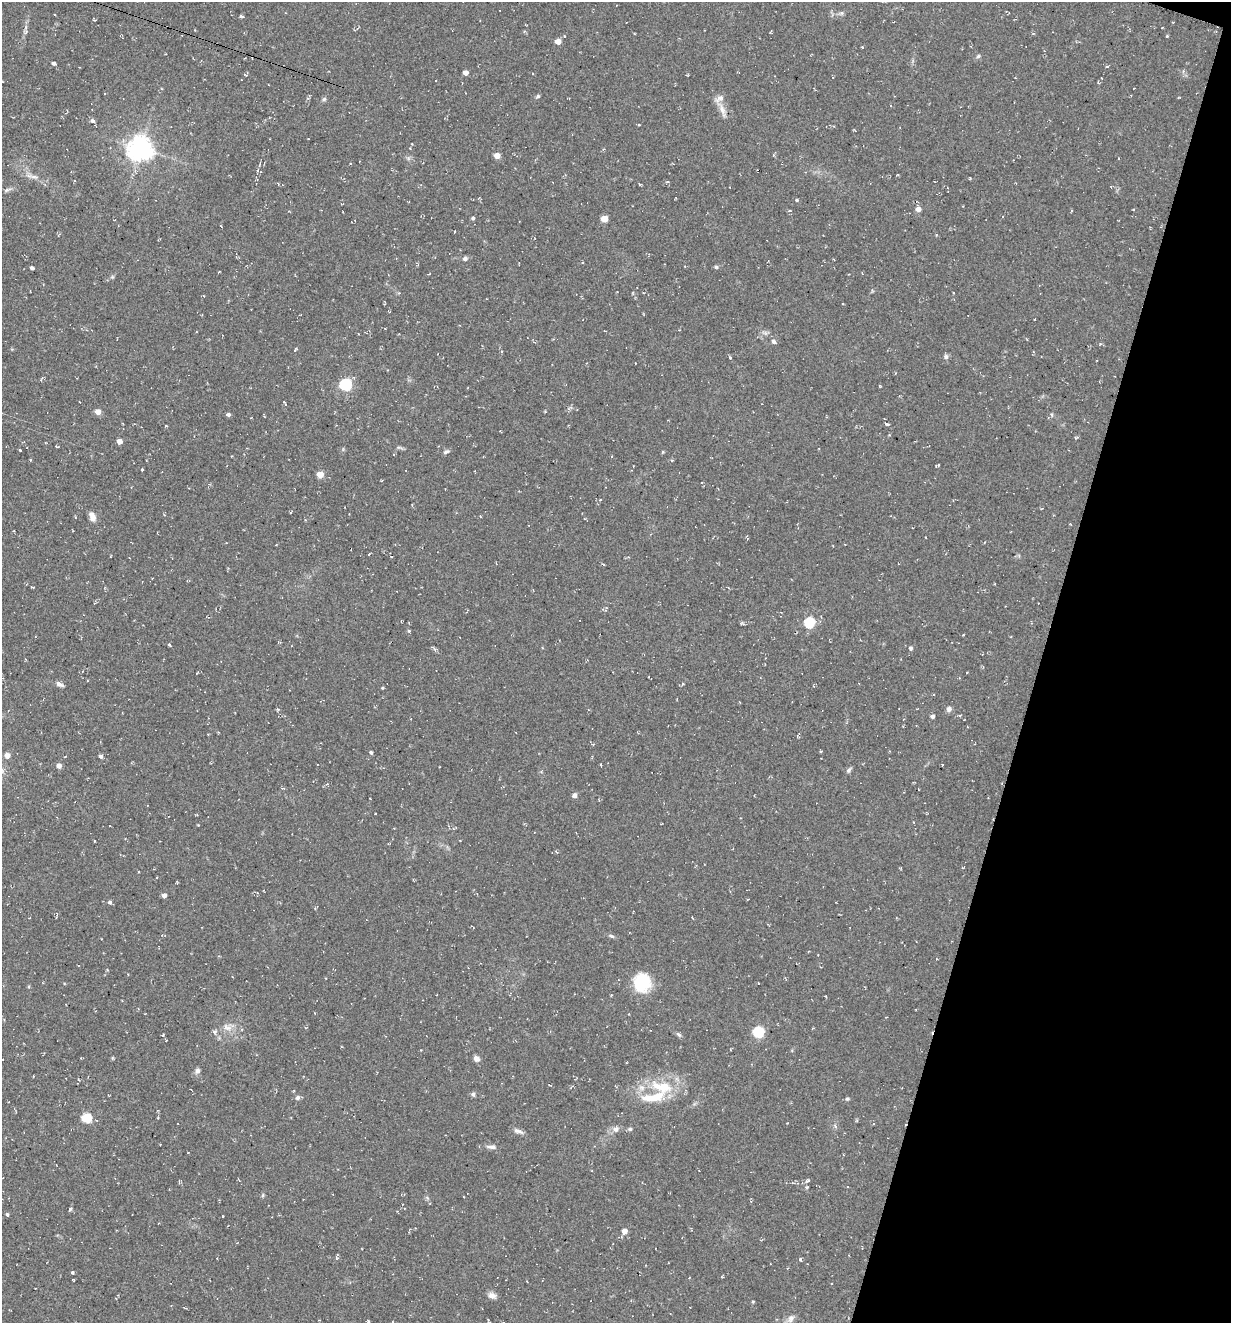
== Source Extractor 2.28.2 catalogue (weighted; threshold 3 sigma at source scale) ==
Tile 8 of 4 x 4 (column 4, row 2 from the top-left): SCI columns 3943-5171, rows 2664-3984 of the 5354 x 5304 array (HDU 1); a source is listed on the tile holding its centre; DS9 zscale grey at full resolution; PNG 1233 x 1325 px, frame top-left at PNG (2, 2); no overlay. Shown black and unused: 16% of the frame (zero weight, under 2 of 3 exposures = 3% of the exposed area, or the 3 px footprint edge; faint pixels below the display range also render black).
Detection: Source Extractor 2.28.2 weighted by HDU 2 'WHT'; one run over the whole footprint, this tile lists its part. Background 0.0885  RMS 0.013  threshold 0.0569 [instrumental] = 3 sigma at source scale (4.5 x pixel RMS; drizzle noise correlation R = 1.50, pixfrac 1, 0.05/0.05 arcsec/px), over >= 5 px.
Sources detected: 119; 5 cosmic-ray / hot-pixel residue — not listed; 3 inside a brighter listed object's ellipse — not listed separately; the other 111 listed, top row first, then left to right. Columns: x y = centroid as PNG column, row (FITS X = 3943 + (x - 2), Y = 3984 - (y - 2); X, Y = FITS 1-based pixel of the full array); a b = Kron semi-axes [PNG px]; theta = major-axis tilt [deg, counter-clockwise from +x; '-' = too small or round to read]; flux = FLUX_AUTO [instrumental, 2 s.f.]
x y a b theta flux
841 13 6 5 - 2.2
242 16 4 3 - 3
564 36 4 2 - 0.82
1167 36 4 3 - 1.2
558 41 5 4 - 10
978 56 6 4 45 2
54 63 4 3 - 2.7
1107 66 4 3 - 1.2
465 73 4 4 - 8.3
1098 82 4 2 - 1.1
538 96 5 5 - 1.7
324 99 5 5 - 2.2
722 110 16 6 -70 8.5
92 121 6 5 - 3.4
140 148 8 7 - 1100
497 155 5 4 - 12
34 177 11 4 -9 4
8 190 11 4 23 2.8
797 200 4 4 - 1.4
918 209 5 4 - 7.2
1071 211 4 2 - 1.1
473 218 4 4 - 2.1
604 219 5 4 - 22
465 259 6 5 - 3.2
716 267 5 5 - 1.8
32 268 4 3 - 2.5
774 341 7 5 -45 2.8
295 350 5 3 - 1.4
946 357 7 5 -76 2.7
730 358 4 3 - 1.6
346 384 6 5 - 150
879 386 4 3 - 1.1
285 403 6 2 -65 1.4
98 412 5 4 - 11
228 414 5 4 - 2.9
1052 415 5 3 - 1.5
887 424 4 3 - 2.3
166 426 3 2 - 1.2
119 441 4 4 - 9.6
57 447 3 3 - 1.3
20 450 3 3 - 1.5
446 452 9 5 22 2.6
30 460 4 3 - 1.1
142 470 3 3 - 2.7
320 474 4 4 - 18
480 516 4 2 - 0.82
92 517 10 6 -69 8.8
368 554 3 3 - 1.3
809 622 5 5 - 82
743 624 6 3 -1 1.8
409 631 5 3 - 1.3
963 635 3 2 - 0.85
169 645 5 3 - 1.5
910 648 5 4 - 2.6
59 684 9 5 -29 4.7
683 684 4 4 - 1.4
382 688 4 3 - 1.2
278 709 4 4 - 1.6
949 709 6 6 - 4.6
932 716 4 4 - 3.8
371 752 4 3 - 1.9
7 756 5 5 - 8.9
101 756 5 4 - 2.3
601 765 4 2 - 0.84
942 765 3 2 - 1.9
59 766 4 4 - 6.8
848 770 8 5 59 2.7
574 795 5 4 - 5.5
95 841 3 2 - 0.9
556 852 5 3 - 1.2
138 872 3 2 - 0.97
164 895 4 4 - 5.9
110 902 4 4 - 4.7
57 916 8 2 73 1
611 936 8 5 -27 2.3
809 951 3 2 - 0.76
642 982 20 18 -81 47
145 1014 3 2 - 0.81
226 1027 14 8 -17 8.9
214 1032 6 5 - 2.5
758 1032 6 5 - 110
678 1034 8 4 -31 2.4
163 1035 4 3 - 1
81 1058 2 2 - 0.81
477 1059 8 6 -42 5.3
197 1071 8 6 54 3.4
549 1085 5 2 - 0.99
662 1087 33 15 -12 46
473 1094 7 5 -62 2.3
298 1098 6 6 - 3.3
847 1099 5 4 - 1.6
86 1118 5 5 - 67
835 1126 7 4 -46 2.1
616 1129 10 7 28 5.3
630 1129 5 5 - 2.1
518 1131 14 5 -20 4.5
491 1147 13 5 -7 4.7
808 1181 6 5 - 2.7
263 1195 6 3 71 1.5
70 1209 4 3 - 2.9
7 1214 4 3 - 1.9
223 1216 2 2 - 0.96
624 1231 6 5 - 7.1
800 1259 3 3 - 3.3
72 1273 3 3 - 5.1
832 1284 3 2 - 1.3
492 1295 11 7 -16 5.6
753 1302 3 3 - 1.2
791 1319 11 7 58 5.6
368 1321 4 3 - 1.1
489 1321 5 2 - 1.4
Isophote crosses this tile's border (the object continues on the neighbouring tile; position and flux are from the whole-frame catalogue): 1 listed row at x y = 489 1321